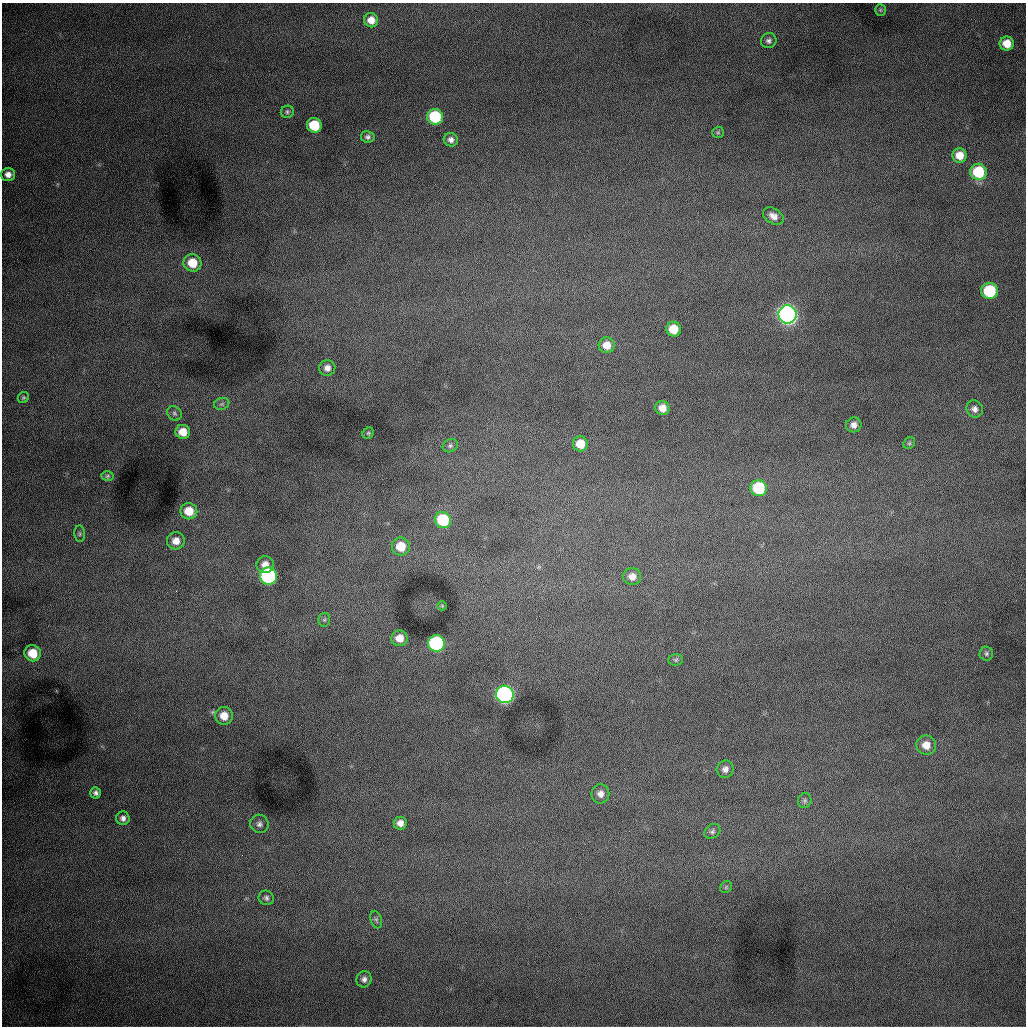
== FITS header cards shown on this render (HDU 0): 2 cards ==
NAXIS1  =                 1024 /fastest changing axis
NAXIS2  =                 1024 /next to fastest changing axis

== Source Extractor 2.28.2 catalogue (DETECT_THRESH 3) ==
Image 1024 x 1024 px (HDU 0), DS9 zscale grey, 1 PNG px = 1 image px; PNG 1028 x 1028 px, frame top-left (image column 1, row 1024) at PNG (2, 3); each listed source drawn as its Kron ellipse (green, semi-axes under 4 px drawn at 4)
Background 993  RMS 12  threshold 37.4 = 3 sigma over >= 5 px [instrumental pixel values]
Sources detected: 63; all 63 listed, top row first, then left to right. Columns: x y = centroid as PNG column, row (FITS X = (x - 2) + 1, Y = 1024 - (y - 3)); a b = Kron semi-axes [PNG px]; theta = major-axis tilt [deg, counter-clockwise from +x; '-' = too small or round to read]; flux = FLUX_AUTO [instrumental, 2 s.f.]
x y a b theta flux
880 10 5 5 - 1200
371 20 7 7 - 8300
769 41 8 7 - 2900
1007 43 7 7 - 12000
287 112 6 6 - 1700
435 117 8 7 - 59000
314 125 7 7 - 33000
718 132 6 5 - 1500
368 137 7 6 - 2300
451 140 7 6 - 3700
959 155 7 7 - 11000
978 172 8 8 - 41000
8 174 7 6 - 5000
773 216 11 7 -31 5600
192 263 9 8 - 18000
990 291 8 8 - 59000
787 314 9 9 - 730000
674 329 7 7 - 18000
607 345 8 8 - 10000
327 368 8 8 - 5000
23 398 6 5 - 1500
222 404 8 5 20 1700
662 408 7 7 - 8600
975 409 9 8 - 4000
174 413 8 6 -45 2200
854 425 8 7 - 5100
183 432 7 7 - 12000
368 433 6 5 - 1200
909 443 6 5 - 1400
580 444 7 7 - 14000
450 446 8 6 25 2000
107 476 6 4 3 1400
759 488 8 8 - 50000
189 511 8 8 - 15000
443 520 8 8 - 52000
80 534 8 5 -85 1600
176 541 9 8 - 8100
401 546 9 9 - 19000
265 565 9 8 - 6700
269 576 8 8 - 190000
632 577 9 8 - 7000
442 606 5 4 - 810
324 620 7 6 - 1900
400 638 8 8 - 9900
436 643 8 8 - 150000
33 653 8 8 - 20000
986 654 7 7 - 2000
676 660 7 5 1 1500
505 694 9 8 - 450000
224 716 9 8 - 12000
926 745 10 9 - 9300
725 769 9 8 - 4500
96 793 6 5 - 2700
600 794 9 9 - 5500
805 801 7 6 - 2000
123 818 7 6 - 3600
400 823 6 6 - 5600
259 824 9 9 - 3800
712 831 8 6 37 2400
726 887 6 5 - 1300
266 898 8 7 - 2500
376 920 9 5 -72 2000
364 979 8 7 - 3600